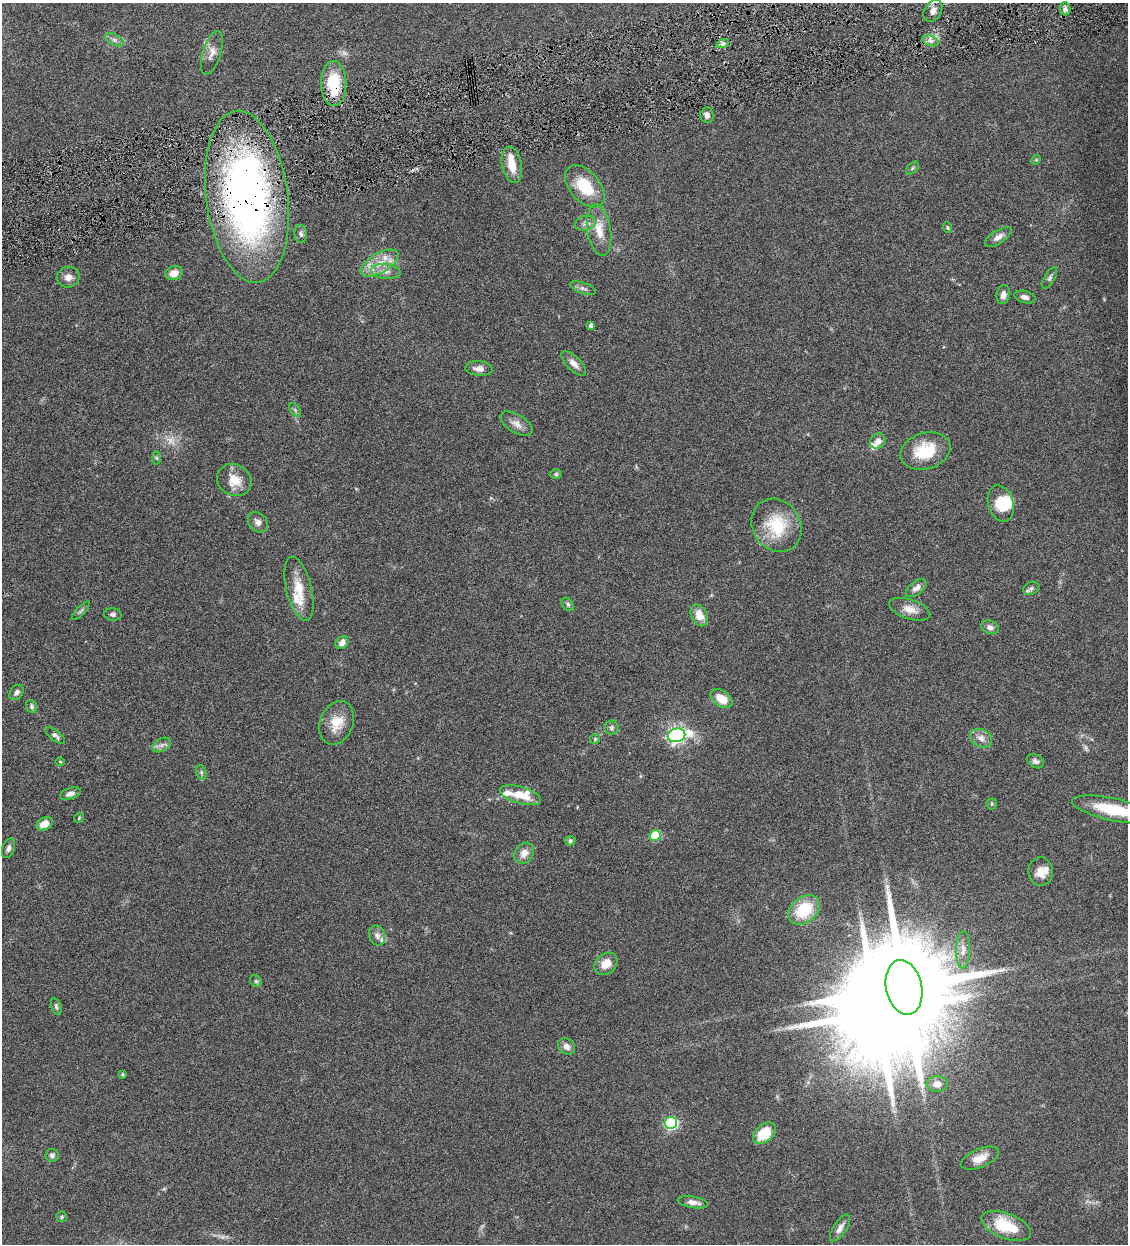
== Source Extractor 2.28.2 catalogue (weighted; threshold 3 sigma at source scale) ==
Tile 10 of 4 x 4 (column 2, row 3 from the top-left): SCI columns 1388-2513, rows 1245-2486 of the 4909 x 4973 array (HDU 1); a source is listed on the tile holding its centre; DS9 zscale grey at full resolution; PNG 1130 x 1246 px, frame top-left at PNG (2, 3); each listed source drawn as its Kron ellipse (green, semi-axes under 4 px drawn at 4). Shown black and unused: <1% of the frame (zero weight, under 4 of 8 exposures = <1% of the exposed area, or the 3 px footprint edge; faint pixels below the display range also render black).
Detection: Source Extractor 2.28.2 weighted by HDU 2 'WHT'; one run over the whole footprint, this tile lists its part. Background 0.0434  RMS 0.0037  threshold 0.0151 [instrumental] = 3 sigma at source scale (4.09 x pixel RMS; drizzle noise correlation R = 1.36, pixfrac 0.8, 0.05/0.05 arcsec/px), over >= 5 px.
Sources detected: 103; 3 too faint to see at this stretch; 2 inside a brighter object's white glare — neither listed nor drawn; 7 inside a brighter listed object's ellipse — not listed separately; the other 91 listed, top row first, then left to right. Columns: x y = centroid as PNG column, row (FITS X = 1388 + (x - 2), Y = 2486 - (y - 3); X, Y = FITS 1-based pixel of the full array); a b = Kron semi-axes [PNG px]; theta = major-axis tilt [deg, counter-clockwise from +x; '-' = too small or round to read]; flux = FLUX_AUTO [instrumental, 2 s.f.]
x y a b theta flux
1065 9 6 5 - 0.96
933 11 12 8 58 2.1
115 40 10 5 -27 1.1
930 41 8 5 -20 1.3
723 43 6 4 19 0.75
212 53 22 9 73 2.9
334 83 23 12 -89 14
707 115 8 7 - 1.5
1036 160 5 4 - 0.39
512 165 18 10 -79 5.5
912 168 8 4 46 0.54
585 186 25 15 -49 13
247 197 86 41 -83 180
585 223 10 7 16 1.5
948 228 5 4 - 0.39
599 230 26 12 -81 6.2
301 234 9 6 -85 0.96
998 237 15 6 33 1.8
380 263 21 9 29 5.8
386 271 15 7 -5 2.4
174 273 9 6 18 3.3
68 277 11 10 - 2.2
1050 278 12 5 60 0.89
583 288 13 5 -20 1.1
1003 295 9 6 80 1.7
1025 297 11 6 -15 1.6
591 325 4 4 - 1.2
574 363 16 7 -45 2.1
479 369 14 7 -4 2.2
295 410 8 4 -54 0.65
516 424 18 9 -31 2.6
878 441 8 7 - 1.9
925 451 25 18 16 13
157 458 6 4 -88 0.44
556 474 6 5 - 0.57
234 480 18 15 -32 5.8
1001 503 18 13 -74 7.6
258 522 11 8 -47 1.7
777 525 28 24 -56 15
916 588 12 6 37 1.8
1031 588 8 6 24 0.95
299 589 33 12 -76 7.1
568 604 7 5 -50 0.72
910 609 21 9 -18 3.5
81 611 12 3 45 0.7
113 614 9 6 -5 0.87
699 615 11 8 -64 4.3
990 627 9 6 -20 1.4
342 643 7 5 48 1.8
16 692 8 6 51 1.1
721 698 12 7 -34 5.3
32 706 7 5 -67 0.71
337 723 22 16 68 6.5
611 728 7 7 - 0.84
55 735 12 5 -37 1.2
676 735 9 6 13 110
981 738 11 9 -27 2.2
595 739 5 5 - 0.49
162 745 10 6 27 1.3
1035 761 9 6 -31 1.3
60 762 5 3 - 0.3
201 772 7 5 -73 0.67
70 794 11 5 21 1.6
520 795 21 8 -16 6.8
992 804 5 5 - 0.42
1113 810 42 11 -12 17
79 818 5 4 - 0.4
44 824 9 6 30 3.5
655 835 5 5 - 15
570 841 5 4 - 0.8
8 848 10 6 71 1.2
524 853 11 9 51 2.8
1041 871 14 12 -87 3.6
804 910 17 12 39 14
377 935 10 7 -68 1.4
963 950 18 7 88 2.6
606 964 13 10 40 4.1
256 981 6 5 - 0.56
904 987 28 18 -78 9600
56 1006 9 5 -72 0.7
567 1046 9 7 -40 1.7
122 1074 3 3 - 0.53
937 1084 10 8 2 3.1
671 1123 6 6 - 45
764 1133 13 8 41 9.7
52 1155 6 6 - 1
980 1158 20 9 23 4.1
693 1202 15 5 -10 2
62 1217 5 5 - 0.63
1006 1226 26 12 -21 13
840 1228 15 6 57 2
Overlapping masked pixels (flux is a lower limit): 2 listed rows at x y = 334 83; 247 197
Isophote crosses this tile's border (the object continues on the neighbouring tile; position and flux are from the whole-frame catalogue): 1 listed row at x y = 1113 810